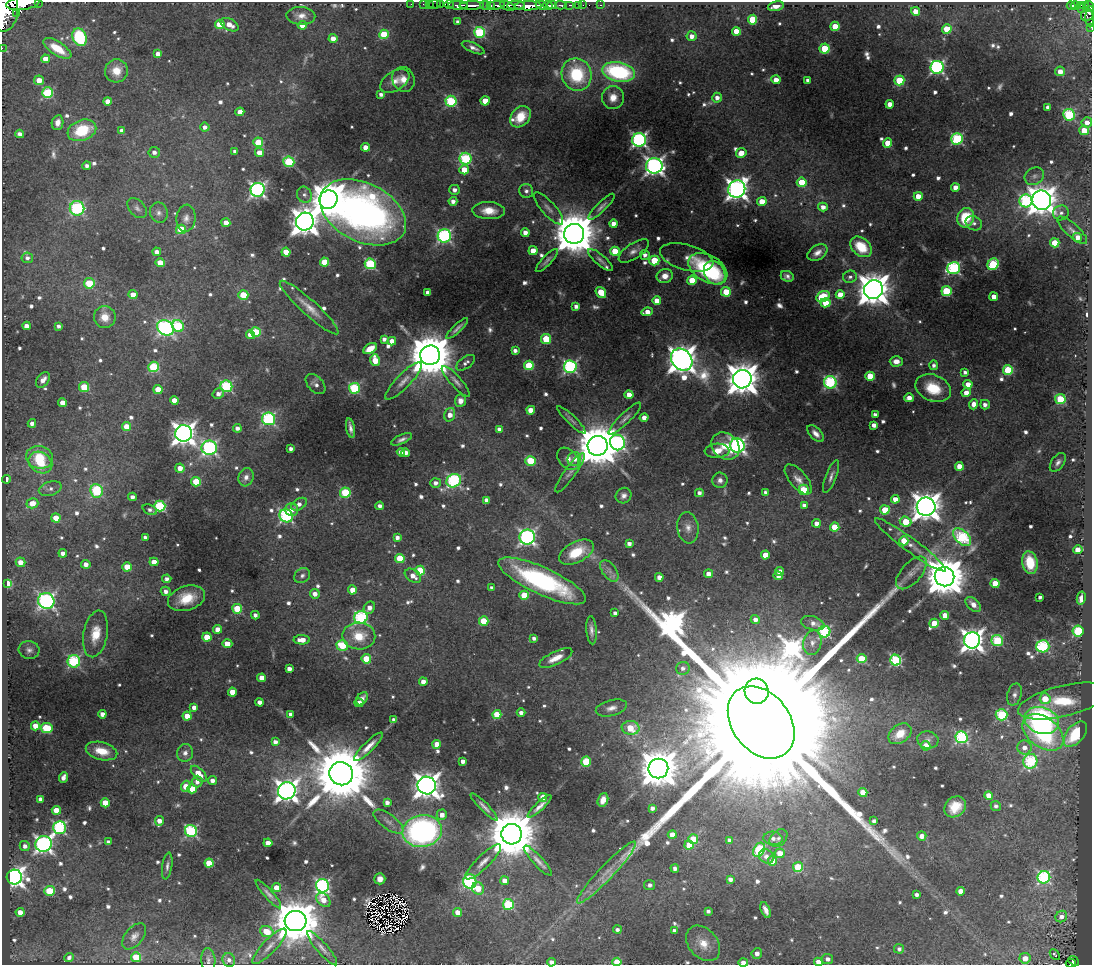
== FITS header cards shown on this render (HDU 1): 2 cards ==
NAXIS1  =                 1090
NAXIS2  =                  963

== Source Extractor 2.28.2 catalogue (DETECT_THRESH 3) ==
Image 1090 x 963 px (HDU 1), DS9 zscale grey, 1 PNG px = 1 image px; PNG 1094 x 967 px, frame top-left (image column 1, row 963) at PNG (2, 2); each listed source drawn as its Kron ellipse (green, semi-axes under 4 px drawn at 4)
Background 1.92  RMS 0.038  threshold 0.113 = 3 sigma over >= 5 px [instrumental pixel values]
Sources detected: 828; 7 with non-positive FLUX_AUTO (blend fragments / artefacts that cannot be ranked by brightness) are neither listed nor drawn; of the other 821, the 500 brightest by FLUX_AUTO listed and drawn (321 fainter detections omitted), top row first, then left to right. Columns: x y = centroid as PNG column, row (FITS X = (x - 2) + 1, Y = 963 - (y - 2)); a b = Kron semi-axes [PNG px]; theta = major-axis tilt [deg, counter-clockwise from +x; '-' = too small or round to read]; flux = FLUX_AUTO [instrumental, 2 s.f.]
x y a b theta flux
38 2 3 2 - 91
23 3 17 6 7 3000
411 4 2 2 - 24
423 4 2 2 - 11
429 4 2 2 - 16
435 4 6 3 10 52
440 4 3 2 - 46
449 4 5 3 - 79
458 5 10 3 -1 2300
472 5 12 3 1 1800
485 5 5 3 - 150
490 5 3 3 - 130
497 5 8 3 6 650
516 5 9 3 3 530
541 5 6 3 -26 570
552 5 5 2 - 560
561 5 6 3 -3 250
569 5 5 2 - 230
578 5 3 2 - 57
583 5 2 2 - 16
601 5 3 2 - 29
1080 5 3 3 - 130
507 6 8 4 -24 670
528 6 13 4 2 2800
548 6 5 4 - 850
776 6 8 4 14 23
1071 6 4 3 - 240
1076 6 5 3 - 360
1090 6 6 4 -73 540
1084 7 6 3 43 190
5 10 21 12 83 6500
915 11 4 4 - 31
17 13 4 3 - 210
1088 14 8 6 47 290
301 16 14 9 -2 24
1090 18 9 4 -87 220
753 20 5 5 - 99
458 22 4 4 - 12
220 24 5 4 - 67
230 25 10 5 -28 33
302 25 4 4 - 29
835 26 4 4 - 62
1091 27 2 2 - 21
947 29 5 4 - 110
736 31 4 4 - 51
480 32 5 5 - 270
384 34 5 4 - 120
692 36 5 5 - 20
80 37 9 7 -71 170
333 38 4 4 - 25
2 48 2 2 - 15
57 48 16 6 -33 63
473 48 12 5 -24 13
825 49 5 5 - 120
158 54 4 4 - 17
45 59 4 4 - 31
937 67 6 6 - 550
116 71 11 11 - 40
1060 71 5 5 - 28
619 72 16 9 -11 320
577 74 16 15 - 180
403 79 12 11 - 30
39 80 5 4 - 31
776 80 4 4 - 28
808 80 4 4 - 18
899 80 5 5 - 130
395 81 16 9 32 28
47 93 5 5 - 200
381 94 4 3 - 11
613 98 11 11 - 30
717 98 5 4 - 18
107 101 4 4 - 24
451 101 5 5 - 260
485 101 4 4 - 65
890 104 4 4 - 27
1048 107 4 4 - 19
240 112 4 4 - 25
1069 115 6 6 - 290
520 117 12 9 50 59
1087 122 5 5 - 20
58 123 8 5 79 18
205 127 4 4 - 14
82 130 15 10 21 120
1084 130 5 5 - 53
122 131 4 4 - 16
20 134 4 4 - 14
957 139 6 6 - 300
639 140 7 6 - 720
258 142 5 4 - 83
888 143 4 4 - 67
365 147 4 4 - 28
235 151 4 4 - 11
154 152 6 5 - 14
259 152 4 4 - 31
741 153 5 4 - 36
466 159 6 6 - 270
289 162 5 5 - 190
87 166 4 4 - 11
654 166 8 7 - 1200
464 170 5 4 - 39
1034 176 10 8 34 13
802 182 5 5 - 100
955 187 4 4 - 21
737 189 9 8 - 1900
258 190 7 7 - 820
454 190 5 5 - 15
526 191 7 6 - 11
304 195 8 7 - 12
918 196 4 4 - 47
328 200 9 9 - 7000
1042 200 9 9 - 4300
453 201 4 4 - 15
1026 201 6 6 - 330
762 202 4 4 - 61
601 207 18 5 44 12
823 207 5 4 - 19
77 208 7 7 - 380
137 208 12 7 -48 11
548 208 20 7 -48 17
489 211 16 8 -2 46
363 212 46 29 -26 1500
159 213 10 8 -71 13
1061 213 8 7 - 11
186 218 13 9 82 19
966 218 10 8 71 110
305 222 9 9 - 3800
226 223 4 4 - 24
974 223 8 6 -26 11
614 224 4 4 - 26
181 229 5 4 - 100
1072 230 19 6 -42 16
525 232 4 4 - 21
574 234 10 10 - 13000
444 236 7 6 - 520
1078 237 4 4 - 24
1055 243 4 4 - 85
861 247 12 8 -41 80
533 251 4 4 - 35
615 251 5 4 - 75
634 251 17 7 34 19
157 252 4 4 - 17
286 252 4 4 - 61
817 253 11 7 33 18
645 255 5 5 - 14
687 257 27 12 -15 30
27 258 5 5 - 10
547 260 15 4 47 11
600 260 16 5 -41 11
654 260 5 5 - 120
324 262 4 4 - 65
160 263 4 4 - 37
370 264 5 5 - 270
993 264 6 5 - 210
954 268 6 6 - 460
708 269 21 13 -30 250
715 273 12 10 -58 130
665 276 8 7 - 29
787 276 6 5 - 11
850 277 7 6 - 9.6
692 280 4 4 - 64
89 283 5 5 - 120
873 289 10 9 - 5800
946 291 5 5 - 210
428 292 4 4 - 22
601 292 6 4 -54 86
726 292 5 5 - 82
133 295 4 4 - 33
243 295 5 4 - 90
840 295 4 4 - 43
823 297 7 5 28 180
994 297 4 4 - 32
657 301 4 4 - 33
825 303 5 4 - 63
576 306 4 4 - 13
309 308 39 7 -42 39
647 312 6 4 9 30
105 317 11 10 - 38
27 326 4 4 - 22
58 326 4 3 - 10
178 326 6 5 - 220
165 328 9 7 -32 730
457 328 14 3 44 11
256 332 5 5 - 120
250 335 5 4 - 34
384 339 4 4 - 12
546 339 5 5 - 110
392 341 4 4 - 21
370 349 7 4 30 47
515 350 4 4 - 12
430 355 10 10 - 14000
375 360 6 4 -76 62
682 360 12 9 -47 4200
896 361 6 5 - 24
466 363 11 5 36 11
529 365 5 4 - 110
934 365 5 4 - 9.7
154 367 5 5 - 190
570 367 6 6 - 510
1008 370 5 5 - 160
965 372 4 4 - 10
870 376 4 4 - 92
742 379 9 9 - 5700
43 380 9 5 51 20
403 381 25 7 46 24
456 381 20 5 -48 15
830 382 6 6 - 390
316 384 12 7 -47 15
968 384 4 4 - 27
226 386 6 5 - 320
84 387 5 5 - 95
354 388 5 5 - 250
933 388 18 13 -22 88
158 390 4 4 - 60
966 393 4 4 - 26
218 394 6 5 - 14
629 395 4 4 - 29
909 398 4 4 - 25
1060 399 5 5 - 160
174 400 4 4 - 41
460 401 6 5 - 19
63 403 4 4 - 33
974 404 5 4 - 22
985 405 5 4 - 14
531 410 4 4 - 34
450 415 7 5 73 28
875 415 4 4 - 17
625 418 22 5 45 17
644 418 4 4 - 22
269 419 6 6 - 400
571 420 19 4 -44 9.6
32 423 4 4 - 14
874 425 4 4 - 20
126 426 4 4 - 44
237 428 4 4 - 13
350 428 10 3 -79 12
499 429 4 4 - 16
184 433 8 8 - 2400
816 433 10 5 -46 17
402 439 11 4 23 11
617 442 8 7 - 530
737 445 7 7 - 850
598 446 10 10 - 12000
725 446 15 12 -38 53
209 448 7 7 - 650
291 449 4 4 - 11
717 451 12 7 3 35
401 452 4 4 - 18
405 453 4 4 - 20
40 457 14 11 -15 80
568 459 13 9 -46 20
574 459 7 6 - 19
530 461 5 5 - 110
1058 462 11 6 54 12
40 463 12 10 -34 72
959 466 4 4 - 39
180 468 5 4 - 26
570 473 23 6 54 14
831 476 17 5 69 13
246 477 9 7 72 16
6 479 4 3 - 11
798 479 18 8 -49 23
720 480 7 7 - 14
454 481 7 6 - 470
196 482 5 4 - 95
435 483 5 5 - 14
50 489 12 7 16 15
804 490 5 5 - 88
97 491 7 6 - 230
765 492 4 3 - 11
345 493 5 5 - 190
699 493 4 4 - 12
624 496 8 7 - 13
132 497 4 4 - 15
895 499 4 4 - 33
486 500 4 4 - 18
32 503 6 5 - 40
299 504 9 5 31 15
804 505 4 4 - 14
160 506 5 5 - 280
380 506 4 3 - 12
926 507 9 9 - 4100
150 510 8 5 -24 10
292 510 6 6 - 23
885 510 5 4 - 95
286 516 7 6 - 450
56 518 4 4 - 49
906 522 6 5 - 83
816 523 4 4 - 19
835 527 5 4 - 77
688 528 16 10 -82 24
397 537 4 4 - 12
527 537 7 7 - 840
962 537 11 6 -43 330
145 538 4 4 - 13
904 541 4 4 - 85
629 544 4 4 - 13
910 545 44 7 -36 36
1078 550 5 4 - 45
576 552 19 10 28 91
63 553 4 4 - 16
765 555 4 4 - 44
400 558 5 4 - 100
20 562 5 4 - 28
154 562 4 4 - 32
1030 563 11 7 -79 88
86 564 4 4 - 20
127 567 4 4 - 54
420 570 5 5 - 100
609 571 12 7 -54 16
779 572 4 4 - 38
911 573 20 10 48 25
708 574 4 4 - 24
302 576 8 7 - 10
413 576 9 6 -34 24
778 576 4 4 - 16
659 577 4 4 - 20
945 577 10 9 - 11000
167 579 5 4 - 12
542 581 48 13 -25 430
995 583 4 4 - 67
8 584 4 4 - 100
492 588 4 4 - 12
352 590 4 4 - 36
166 591 5 4 - 15
315 594 5 5 - 20
524 595 4 4 - 84
1040 597 4 3 - 9.8
187 598 19 12 17 71
1081 598 7 4 78 25
46 601 8 8 - 820
973 604 9 5 -43 23
369 608 6 5 - 20
237 609 5 5 - 130
615 613 4 4 - 11
255 615 4 4 - 12
945 615 4 4 - 41
361 617 7 6 - 390
755 619 4 4 - 16
484 621 5 4 - 79
813 623 12 6 -15 14
934 623 5 4 - 74
217 629 4 4 - 33
591 630 14 5 -86 14
1078 631 5 5 - 310
824 632 6 6 - 350
96 634 23 12 79 66
359 636 16 13 -1 72
207 637 4 4 - 62
534 638 4 4 - 10
302 640 8 4 0 31
972 640 8 8 - 2300
997 641 5 5 - 240
812 643 12 9 77 18
227 644 5 4 - 40
342 645 6 5 - 110
1043 646 6 6 - 340
29 650 10 9 - 14
556 658 18 6 25 33
366 659 5 4 - 98
862 659 5 4 - 110
896 660 5 5 - 340
74 661 6 6 - 320
683 668 7 6 - 12
289 669 4 4 - 18
262 678 4 4 - 35
423 682 4 4 - 17
757 691 12 12 - 3800
232 692 4 4 - 47
1014 695 11 7 75 13
362 699 7 5 53 16
1045 699 5 5 - 75
1063 701 46 15 14 140
260 702 4 4 - 16
359 703 4 4 - 25
194 707 4 4 - 17
611 708 16 8 14 20
521 713 4 4 - 13
102 714 4 4 - 20
291 714 4 3 - 13
497 715 4 4 - 79
1002 715 6 6 - 260
187 716 4 4 - 38
394 720 4 4 - 15
1042 720 17 13 -19 520
761 722 40 29 -53 450000
35 726 4 4 - 36
47 728 6 5 - 140
631 728 9 7 -7 90
1043 732 23 15 -36 390
900 734 13 9 37 49
1075 734 15 8 50 170
961 737 6 6 - 400
928 740 10 8 -9 13
275 742 4 4 - 14
437 744 4 4 - 36
926 746 4 4 - 56
368 747 19 5 45 27
1024 748 7 7 - 22
102 751 16 8 -14 57
185 753 9 8 - 15
463 761 4 4 - 15
1030 761 7 7 - 320
586 762 5 5 - 110
658 769 10 9 - 8800
199 774 10 5 -46 49
341 774 12 11 - 30000
63 777 5 4 - 17
212 780 4 4 - 14
197 782 6 5 - 16
427 785 9 9 - 3200
186 786 6 4 71 44
192 789 4 4 - 63
287 791 9 8 - 2200
863 792 4 4 - 53
989 795 4 4 - 30
543 797 4 4 - 42
41 799 4 4 - 17
603 800 7 5 68 22
387 802 4 4 - 15
105 803 4 4 - 52
540 806 16 4 43 17
996 806 5 5 - 9.8
484 807 18 4 -45 14
955 807 11 9 41 53
652 808 4 4 - 13
56 810 4 4 - 60
442 815 5 5 - 23
159 821 5 4 - 21
874 821 4 4 - 12
388 822 18 7 -36 19
59 828 6 6 - 430
191 831 6 6 - 370
422 831 20 16 9 720
512 834 10 10 - 20000
672 835 4 4 - 32
922 836 4 4 - 22
773 838 9 6 -4 14
778 838 10 7 45 11
693 839 5 4 - 83
729 840 4 4 - 10
108 842 4 4 - 11
268 843 4 4 - 26
44 844 8 7 - 1100
689 845 5 4 - 56
25 846 5 5 - 14
759 850 7 5 58 250
780 853 5 5 - 36
766 856 8 6 -42 15
538 861 20 5 -47 17
773 861 5 4 - 34
483 862 24 6 44 25
209 863 4 4 - 76
167 866 13 5 82 11
798 867 5 5 - 130
675 868 4 4 - 14
606 872 42 7 46 50
14 877 7 7 - 1700
1044 877 6 6 - 440
380 879 5 5 - 17
730 879 4 4 - 14
470 881 7 6 - 390
505 881 4 4 - 34
650 885 5 5 - 12
322 886 7 6 - 510
277 888 4 4 - 47
478 888 6 6 - 55
50 891 5 5 - 110
961 891 4 4 - 34
268 894 18 4 -49 13
916 895 4 3 - 11
323 900 8 5 -44 39
508 904 5 5 - 240
766 910 8 4 -68 15
708 911 4 4 - 9.6
20 912 4 4 - 24
457 912 4 4 - 23
1061 917 6 5 - 14
296 921 11 10 - 13000
617 930 4 4 - 9.9
674 931 4 4 - 12
267 932 7 5 -23 49
134 936 15 9 50 18
703 943 20 14 -49 49
269 946 23 7 46 23
322 948 22 5 -49 16
899 949 5 5 - 9.6
757 953 5 5 - 17
1055 955 6 3 -47 15
69 957 5 4 - 10
136 957 5 5 - 77
1025 958 5 5 - 30
827 959 5 5 - 14
208 960 12 7 -86 10
229 960 7 6 - 12
1074 961 6 3 -39 89
551 962 4 4 - 14
617 962 4 4 - 64
818 962 4 4 - 29
743 963 5 4 - 26
1071 963 5 3 - 62
At the frame edge (FLAGS 8, measured only in part): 12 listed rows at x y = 38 2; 23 3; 1090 6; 5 10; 1090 18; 1091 27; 2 48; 551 962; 617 962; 818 962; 743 963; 1071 963
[321 fainter detections neither listed nor drawn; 7 non-positive-flux detections neither listed nor drawn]